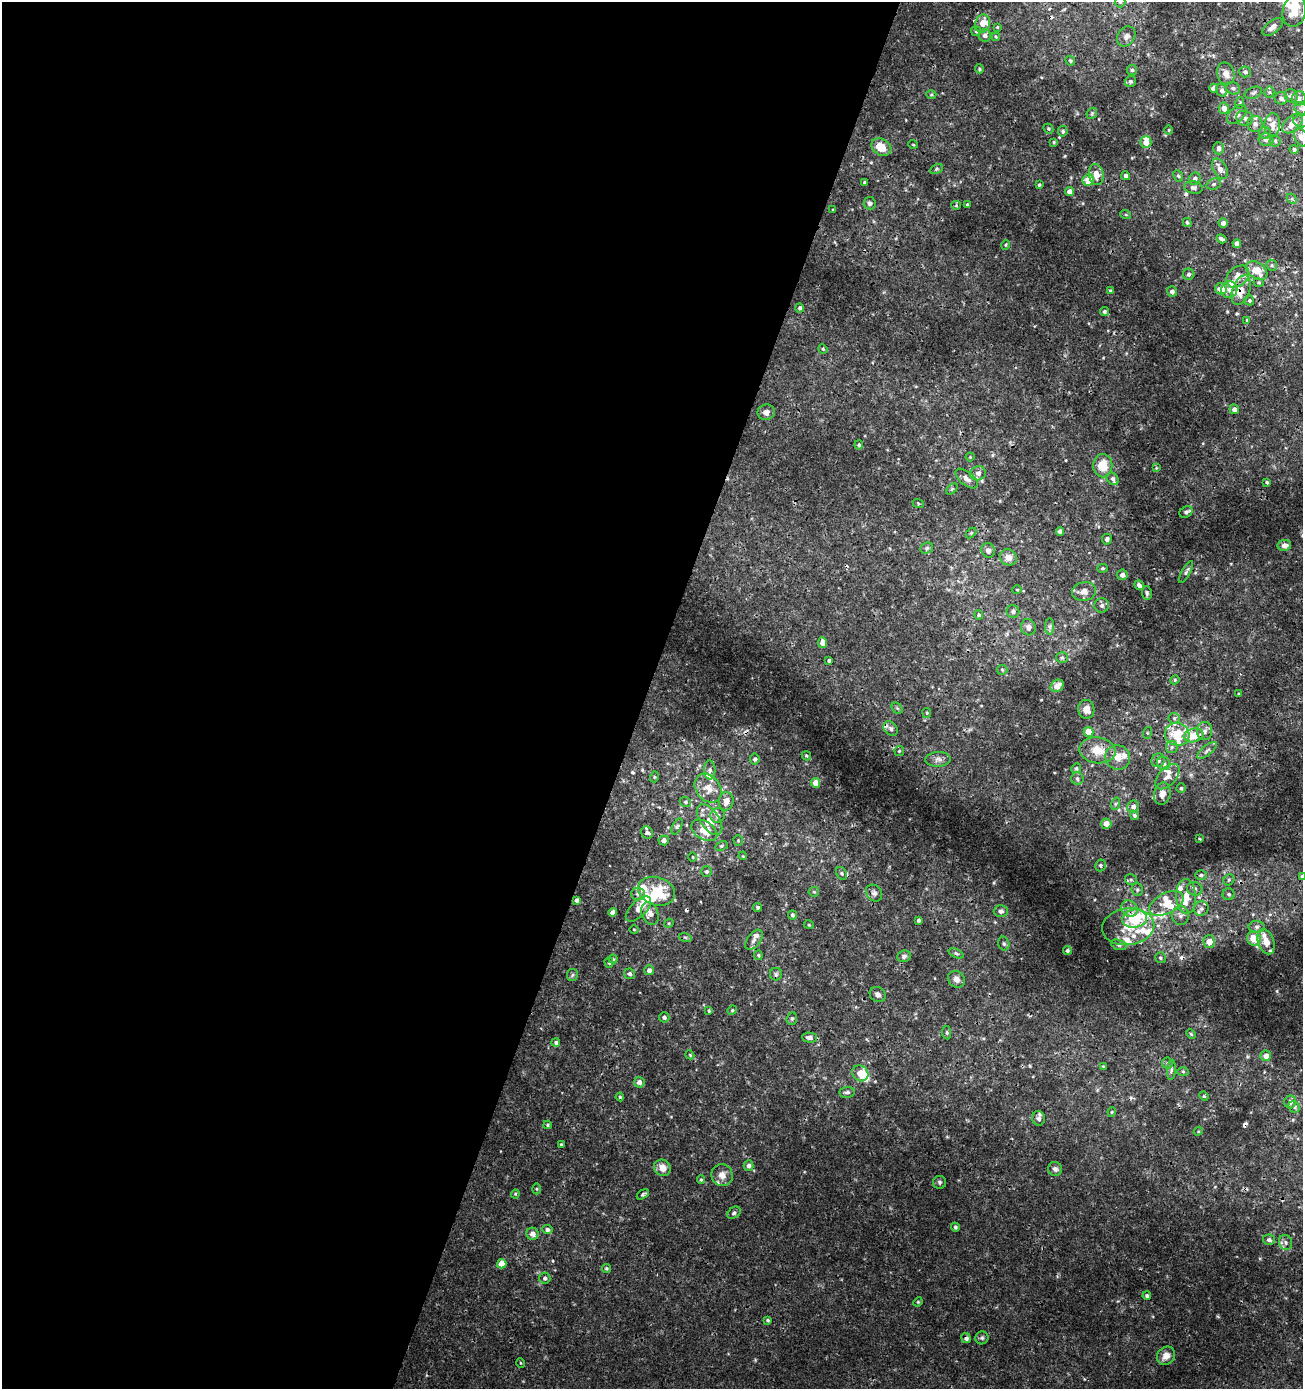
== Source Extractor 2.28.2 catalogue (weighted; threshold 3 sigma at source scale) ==
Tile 5 of 4 x 4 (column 1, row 2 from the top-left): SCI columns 276-1576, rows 2776-4162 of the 5691 x 5560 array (HDU 1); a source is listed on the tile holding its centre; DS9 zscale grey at full resolution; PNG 1305 x 1391 px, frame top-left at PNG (2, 2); each listed source drawn as its Kron ellipse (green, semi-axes under 4 px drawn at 4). Shown black and unused: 50% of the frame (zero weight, under 3 of 4 exposures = <1% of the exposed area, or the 3 px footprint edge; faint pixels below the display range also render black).
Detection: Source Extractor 2.28.2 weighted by HDU 2 'WHT'; one run over the whole footprint, this tile lists its part. Background 0.00201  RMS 0.001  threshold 0.00451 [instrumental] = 3 sigma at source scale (4.5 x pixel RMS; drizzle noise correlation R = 1.50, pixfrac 1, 0.0396/0.0396 arcsec/px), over >= 5 px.
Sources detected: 328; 2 inside a brighter object's white glare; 7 cosmic-ray / hot-pixel residue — neither listed nor drawn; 45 inside a brighter listed object's ellipse — not listed separately; the other 274 listed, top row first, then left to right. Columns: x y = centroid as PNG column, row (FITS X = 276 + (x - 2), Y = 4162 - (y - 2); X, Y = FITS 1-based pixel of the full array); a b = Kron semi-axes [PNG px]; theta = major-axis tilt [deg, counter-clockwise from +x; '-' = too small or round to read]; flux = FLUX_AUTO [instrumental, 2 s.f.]
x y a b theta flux
1120 2 5 5 - 0.14
1294 11 16 11 78 2.1
982 23 9 7 72 0.81
997 27 4 3 - 0.087
1273 27 12 6 38 0.54
976 31 5 5 - 0.14
985 35 6 6 - 0.4
1126 36 11 8 54 0.43
996 37 4 3 - 0.11
1070 61 5 4 - 0.12
979 69 4 4 - 0.12
1132 70 5 5 - 0.16
1245 72 6 5 - 0.29
1226 74 11 8 -76 0.72
1131 81 6 5 - 0.21
1214 88 4 4 - 0.56
1233 88 7 6 - 0.3
1222 90 6 5 - 0.33
1269 92 5 5 - 0.18
1253 93 9 5 22 0.23
931 94 5 3 - 0.099
1291 96 7 6 - 0.39
1281 98 6 6 - 0.33
1299 98 7 7 - 0.42
1240 103 6 3 70 0.12
1224 108 6 5 - 0.6
1301 108 7 5 -42 0.25
1092 113 6 4 47 0.15
1237 115 11 7 44 0.46
1245 118 8 7 - 0.4
1302 121 9 6 -1 0.45
1255 124 8 7 - 0.55
1292 124 12 7 41 1
1272 125 11 8 87 0.79
1048 129 5 4 - 0.13
1169 130 5 3 - 0.088
1063 131 5 5 - 0.18
1265 133 6 6 - 0.23
1301 137 9 6 -70 0.61
1266 140 7 6 - 0.38
1275 141 5 5 - 0.18
1054 142 4 3 - 0.13
1146 142 6 5 - 0.87
913 144 5 3 - 0.087
881 147 10 8 -29 1.7
1219 148 6 5 - 0.29
1294 149 4 4 - 0.21
936 169 6 4 28 0.15
1220 169 11 6 -61 0.8
1096 174 10 7 -80 0.94
1126 176 4 4 - 0.3
1178 176 6 4 -65 0.17
1195 179 6 6 - 0.33
1088 180 6 5 - 1.6
865 182 3 3 - 0.16
1214 184 7 5 20 0.24
1039 185 3 3 - 0.12
1193 187 9 6 -9 0.32
1070 192 4 4 - 0.68
1292 199 6 4 -45 0.15
870 203 6 6 - 0.28
967 204 3 3 - 0.091
956 205 5 4 - 0.12
833 210 4 2 - 0.073
1126 215 5 3 - 0.099
1187 222 4 4 - 0.17
1223 223 4 4 - 0.43
1221 239 5 3 - 0.25
1237 244 4 4 - 0.61
1005 245 5 3 - 0.1
1272 265 6 5 - 0.17
1257 270 12 8 -36 1.7
1189 274 6 5 - 0.22
1238 277 13 9 42 0.95
1259 282 5 4 - 0.12
1221 289 6 5 - 1.2
1229 290 8 8 - 0.52
1241 290 15 8 70 1.2
1110 291 3 3 - 0.13
1172 291 5 5 - 0.36
1249 300 5 4 - 0.17
800 308 4 4 - 0.23
1104 312 4 4 - 0.19
1247 320 4 3 - 0.13
823 349 4 4 - 0.11
1234 409 5 4 - 0.4
766 412 9 7 16 0.45
859 445 4 4 - 0.18
970 457 4 4 - 0.099
1103 466 11 9 -90 1.8
1156 468 4 3 - 0.076
978 473 8 7 - 0.5
967 479 13 6 -39 0.53
1113 479 7 5 -52 0.26
1267 482 4 3 - 0.16
952 489 6 4 45 0.14
918 503 6 3 -19 0.1
1186 512 7 5 33 0.28
1060 532 4 4 - 0.53
971 533 6 4 45 0.12
1107 539 5 5 - 0.29
1284 545 7 5 11 0.48
927 548 7 5 23 0.21
988 550 7 6 - 0.4
1008 557 9 8 - 0.82
1102 568 5 4 - 0.14
1186 572 12 4 60 0.25
1122 575 5 5 - 0.37
1139 585 5 4 - 0.34
1017 590 4 4 - 0.11
1084 591 12 9 11 0.65
1147 593 7 5 -80 0.2
1102 605 7 7 - 0.3
1013 611 6 6 - 0.31
979 615 5 4 - 0.18
1050 626 8 4 90 0.22
1028 627 8 7 - 0.44
823 643 5 4 - 0.64
1062 658 6 5 - 0.18
829 660 3 3 - 0.15
1002 670 5 5 - 0.13
1175 680 5 4 - 0.12
1057 686 7 5 40 0.8
1239 694 3 3 - 0.11
897 708 6 5 - 0.15
1086 709 9 8 - 0.86
927 713 5 4 - 0.13
1174 718 6 5 - 0.21
891 729 8 6 -45 0.37
1204 731 9 7 88 0.51
1088 732 5 5 - 1.4
1147 733 6 4 72 0.13
1177 734 12 11 - 2.6
1194 735 10 6 13 2
1172 747 6 5 - 0.27
1097 750 18 13 -9 2
1207 750 12 5 39 0.36
899 751 5 4 - 0.12
806 756 5 4 - 0.12
1118 757 12 12 - 1.1
755 759 5 5 - 0.22
938 759 12 7 4 0.5
1158 760 7 6 - 0.43
1164 763 7 6 - 0.33
1076 768 5 4 - 0.15
710 770 9 5 -90 0.31
654 777 5 3 - 0.12
1167 777 15 8 47 0.65
1077 779 6 6 - 0.22
815 783 5 4 - 1.2
708 788 15 12 -53 1.3
1181 788 4 4 - 0.13
1162 794 11 8 75 0.8
726 801 9 7 83 0.8
685 802 6 5 - 0.18
1115 804 6 4 71 0.15
1133 807 6 6 - 0.43
718 815 7 7 - 0.36
1135 815 5 4 - 0.21
709 820 18 9 -55 1.2
1106 824 5 5 - 0.76
677 826 8 4 63 0.22
704 830 14 9 -32 1.5
647 833 6 5 - 0.27
1200 839 4 3 - 0.082
664 840 5 5 - 0.35
738 840 5 4 - 0.12
721 846 6 4 27 0.16
743 856 4 3 - 0.088
693 857 4 3 - 0.074
1100 865 6 5 - 0.17
706 871 5 5 - 0.21
842 873 7 5 -56 0.17
1201 875 6 5 - 0.18
1302 876 4 3 - 0.15
1131 880 6 5 - 0.2
1229 880 6 5 - 0.17
1195 889 7 7 - 0.28
1137 890 6 5 - 0.2
656 891 19 14 -19 3.3
814 892 5 5 - 0.14
874 893 9 7 -50 0.32
638 894 7 6 - 0.29
1229 894 6 6 - 0.21
1186 896 17 10 -87 1.3
577 900 4 3 - 0.27
1166 903 18 10 27 1.5
758 907 4 4 - 0.18
1129 908 9 7 -45 0.57
638 909 16 8 45 0.78
1201 909 8 7 - 0.34
1001 911 7 6 - 0.36
613 912 4 4 - 0.47
650 913 11 8 -68 0.84
792 915 4 4 - 0.2
1180 915 9 8 - 0.49
1135 919 12 9 8 4.7
918 920 3 3 - 0.18
669 923 5 4 - 0.11
809 925 5 3 - 0.1
1128 927 26 18 7 2.8
1257 927 8 6 1 0.28
634 929 5 3 - 0.087
685 937 6 4 -18 0.15
1254 939 7 7 - 1.7
754 940 11 6 53 0.45
1209 941 6 6 - 1
1266 942 13 8 -71 1
1004 944 7 5 -74 0.2
1119 945 8 5 -20 0.21
1067 950 4 4 - 0.21
956 953 8 4 -23 0.2
758 955 5 4 - 0.13
904 956 7 5 22 0.26
1160 958 5 5 - 0.19
613 959 4 4 - 0.13
609 963 5 4 - 0.15
649 970 5 4 - 0.38
630 974 5 5 - 0.23
776 974 6 6 - 0.22
572 975 6 5 - 0.17
956 979 9 8 - 0.54
878 994 8 7 - 0.34
732 1010 5 4 - 0.13
709 1011 3 3 - 0.12
664 1017 5 5 - 0.26
792 1019 6 5 - 0.18
947 1033 7 4 -83 0.16
1191 1034 6 3 -46 0.11
809 1037 7 5 -2 0.46
556 1042 4 4 - 0.21
690 1055 4 3 - 0.1
1266 1056 5 5 - 0.64
1167 1063 6 5 - 0.19
1103 1066 4 4 - 0.091
1171 1070 10 4 85 0.24
1183 1072 5 3 - 0.13
860 1073 8 7 - 1.5
639 1082 5 5 - 0.45
847 1092 8 5 6 0.27
1204 1096 5 4 - 0.12
620 1097 4 4 - 0.13
1290 1102 6 6 - 0.4
1294 1107 6 5 - 0.22
1112 1112 4 4 - 0.1
1039 1118 7 6 - 0.37
548 1125 4 3 - 0.11
1198 1131 5 4 - 0.11
561 1144 4 3 - 0.11
749 1166 5 5 - 0.32
662 1168 8 8 - 0.92
1055 1169 7 7 - 0.3
722 1175 11 10 - 0.71
701 1180 4 4 - 0.12
940 1182 6 6 - 0.21
537 1189 5 3 - 0.12
515 1194 4 4 - 0.11
643 1194 7 4 32 0.21
734 1213 7 5 36 0.23
955 1227 4 4 - 0.19
547 1229 5 4 - 0.29
532 1234 6 6 - 0.55
1269 1240 6 5 - 0.26
1286 1242 7 6 - 0.29
502 1264 4 4 - 1.3
606 1268 4 4 - 0.16
545 1278 5 5 - 0.25
1147 1296 4 4 - 0.18
918 1302 5 4 - 0.11
767 1320 4 3 - 0.14
966 1338 5 4 - 0.33
982 1338 6 6 - 0.2
1166 1356 10 8 47 0.72
521 1363 5 3 - 0.093
Overlapping masked pixels (flux is a lower limit): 3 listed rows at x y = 1241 290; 1135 919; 966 1338
Isophote crosses this tile's border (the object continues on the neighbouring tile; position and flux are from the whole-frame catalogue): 4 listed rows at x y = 1120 2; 1302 121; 1301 137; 1302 876